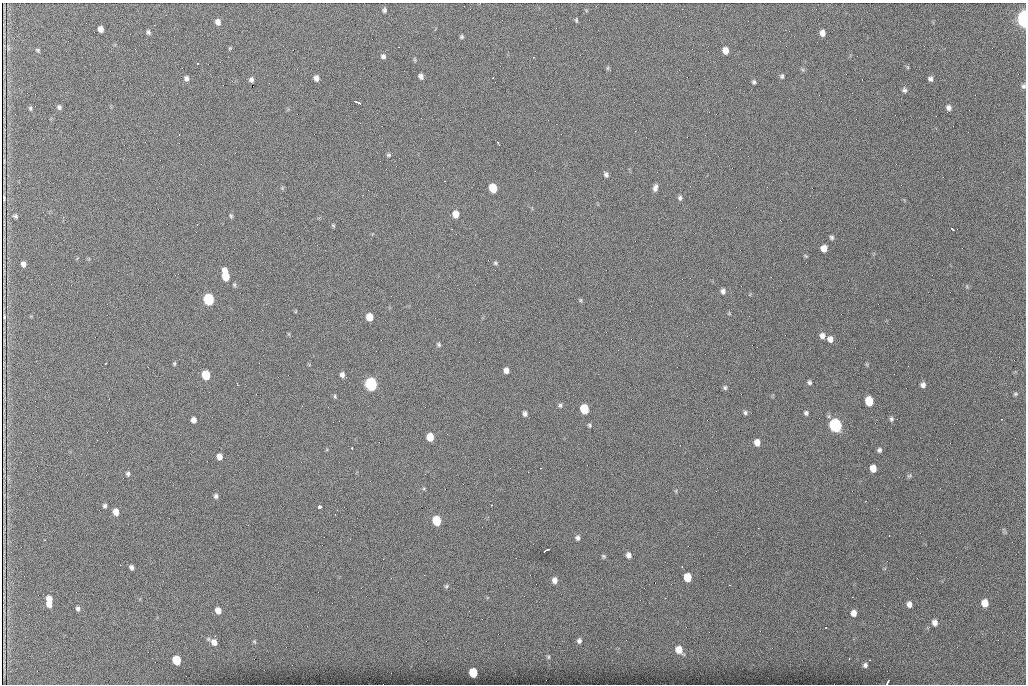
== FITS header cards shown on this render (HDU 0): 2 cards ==
NAXIS1  =                 1024 /fastest changing axis
NAXIS2  =                  682 /next to fastest changing axis

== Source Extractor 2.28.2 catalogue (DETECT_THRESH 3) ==
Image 1024 x 682 px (HDU 0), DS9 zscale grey, 1 PNG px = 1 image px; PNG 1028 x 686 px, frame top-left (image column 1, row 682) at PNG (2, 3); no overlay
Background 1390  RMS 26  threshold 77.8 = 3 sigma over >= 5 px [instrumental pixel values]
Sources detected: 130; all 130 listed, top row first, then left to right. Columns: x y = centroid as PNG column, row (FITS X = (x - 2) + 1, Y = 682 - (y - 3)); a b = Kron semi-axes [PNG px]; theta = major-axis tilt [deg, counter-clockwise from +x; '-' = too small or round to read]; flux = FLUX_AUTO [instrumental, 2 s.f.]
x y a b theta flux
384 10 6 5 - 3500
1024 19 8 4 -86 720000
576 20 6 4 -81 2200
218 22 7 5 -72 9400
101 29 5 5 - 11000
148 32 6 5 - 3600
822 33 6 5 - 10000
461 37 4 3 - 2400
8 48 7 3 -90 2300
230 48 5 4 - 1700
38 50 4 4 - 2400
725 50 6 5 - 14000
383 56 6 6 - 4700
415 60 7 3 -71 2000
907 67 6 4 -71 1900
607 68 7 4 88 2600
421 76 5 5 - 6200
782 76 6 5 - 3200
186 78 5 5 - 5300
316 78 5 5 - 8300
930 79 6 5 - 4900
251 80 5 4 - 4900
754 82 4 4 - 3000
1023 86 6 5 - 3800
904 90 7 6 - 4300
357 102 7 2 -23 5000
59 107 5 5 - 3800
30 108 5 4 - 2600
949 108 6 5 - 5800
498 144 5 2 - 1600
389 155 6 4 1 2500
606 174 7 5 -58 4600
444 181 2 2 - 950
282 188 6 4 45 1900
493 188 6 5 - 58000
655 188 9 5 74 6800
4 198 14 3 90 380
680 198 6 6 - 3900
455 214 6 5 - 18000
15 216 6 4 -26 3200
231 216 6 5 - 2700
333 225 5 3 - 2000
952 229 4 2 - 2400
832 237 5 5 - 3400
824 248 6 5 - 15000
495 263 6 5 - 2600
23 264 5 4 - 6900
225 275 10 5 -81 48000
234 285 6 4 -69 2600
967 286 5 3 - 1800
723 291 6 6 - 5900
209 299 7 6 - 220000
580 300 5 5 - 2200
729 313 5 4 - 1700
4 317 5 2 - 2100
369 317 6 5 - 28000
289 334 6 4 -71 1600
822 336 6 6 - 7700
830 339 6 6 - 9000
439 344 6 5 - 2900
106 363 3 2 - 1200
174 363 5 4 - 2200
908 366 2 2 - 790
506 370 5 5 - 9500
206 375 6 5 - 67000
342 375 6 5 - 5800
809 382 5 5 - 3700
237 384 3 2 - 1000
371 384 7 6 - 370000
923 385 5 5 - 6300
725 388 5 5 - 3300
1015 394 6 4 15 2700
335 396 6 3 -72 2200
869 401 7 6 - 54000
560 405 7 5 -75 3500
584 409 7 6 - 73000
745 413 6 4 -87 3300
806 413 5 5 - 3700
525 414 5 4 - 5100
891 419 7 6 - 3800
194 420 5 5 - 8300
589 425 6 5 - 2800
835 425 7 6 - 420000
430 437 6 5 - 31000
757 442 6 6 - 13000
352 448 3 3 - 6100
879 450 5 5 - 3900
219 457 6 5 - 11000
540 468 2 2 - 3000
873 468 6 5 - 17000
128 474 6 6 - 4000
909 476 7 5 52 2900
676 491 6 3 -73 2000
216 496 6 5 - 4100
491 505 2 2 - 7300
105 506 4 4 - 3700
319 507 3 3 - 170000
337 510 2 2 - 860
116 512 6 5 - 14000
436 521 6 6 - 80000
577 538 6 6 - 4600
44 540 2 2 - 1500
547 550 6 2 27 5300
629 555 6 5 - 7400
603 556 6 5 - 2700
131 567 5 4 - 4800
687 577 6 6 - 40000
555 580 7 6 - 8800
730 585 2 2 - 1400
446 586 6 5 - 2800
852 597 3 2 - 1600
665 598 2 2 - 860
49 599 6 5 - 13000
985 603 7 6 - 20000
49 604 7 6 - 9700
909 604 7 5 -87 7500
78 609 5 4 - 3900
218 610 6 5 - 12000
853 613 6 6 - 11000
935 622 7 6 - 8300
826 628 3 2 - 3700
579 641 7 6 - 5300
214 642 9 7 -49 12000
254 642 7 5 -68 2700
679 650 9 7 -52 22000
548 657 7 5 -89 3100
176 660 7 6 - 56000
865 665 5 5 - 4600
473 673 6 6 - 61000
887 682 5 2 - 3300
At the frame edge (FLAGS 8, measured only in part): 3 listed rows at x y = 1024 19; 1023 86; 887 682

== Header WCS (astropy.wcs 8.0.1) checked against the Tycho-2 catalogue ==
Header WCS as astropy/WCSLIB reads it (CRVAL/CRPIX/CD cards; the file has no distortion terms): RA---TAN/DEC--TAN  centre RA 07:06:07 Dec +31:10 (106.53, +31.16 deg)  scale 1.43 arcsec/px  FOV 24.4' x 16.3'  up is -93 deg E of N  parity flipped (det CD > 0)
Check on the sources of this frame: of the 60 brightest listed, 10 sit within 2.1 arcsec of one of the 16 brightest Tycho-2 stars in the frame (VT <= 12.35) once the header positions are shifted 0.50 arcsec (0.11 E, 0.49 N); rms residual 0.87 arcsec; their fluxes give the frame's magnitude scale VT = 23.74 - 2.5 log10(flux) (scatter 0.25 mag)
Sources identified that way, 10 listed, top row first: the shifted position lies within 2.1 arcsec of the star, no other Tycho-2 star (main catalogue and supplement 1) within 4.2 arcsec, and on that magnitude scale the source's flux lands within +1.5 / -3 mag of the star's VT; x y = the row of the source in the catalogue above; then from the Tycho-2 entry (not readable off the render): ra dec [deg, ICRS J2000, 3 dp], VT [Tycho-2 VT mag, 2 dp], TYC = Tycho-2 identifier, HIP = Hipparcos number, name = IAU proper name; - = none
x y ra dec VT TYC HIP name
1024 19 106.369 +31.359 8.79 2438-636-1 - -
493 188 106.458 +31.151 12.35 2438-728-1 - -
209 299 106.516 +31.041 10.39 2438-398-1 - -
206 375 106.551 +31.041 11.84 2438-663-1 - -
371 384 106.552 +31.106 9.20 2438-180-1 - -
869 401 106.550 +31.305 11.61 2438-184-1 - -
584 409 106.559 +31.192 11.79 2438-1039-1 - -
835 425 106.562 +31.292 10.01 2438-106-1 - -
436 521 106.614 +31.135 11.36 2438-550-1 - -
473 673 106.684 +31.152 11.76 2438-931-1 - -